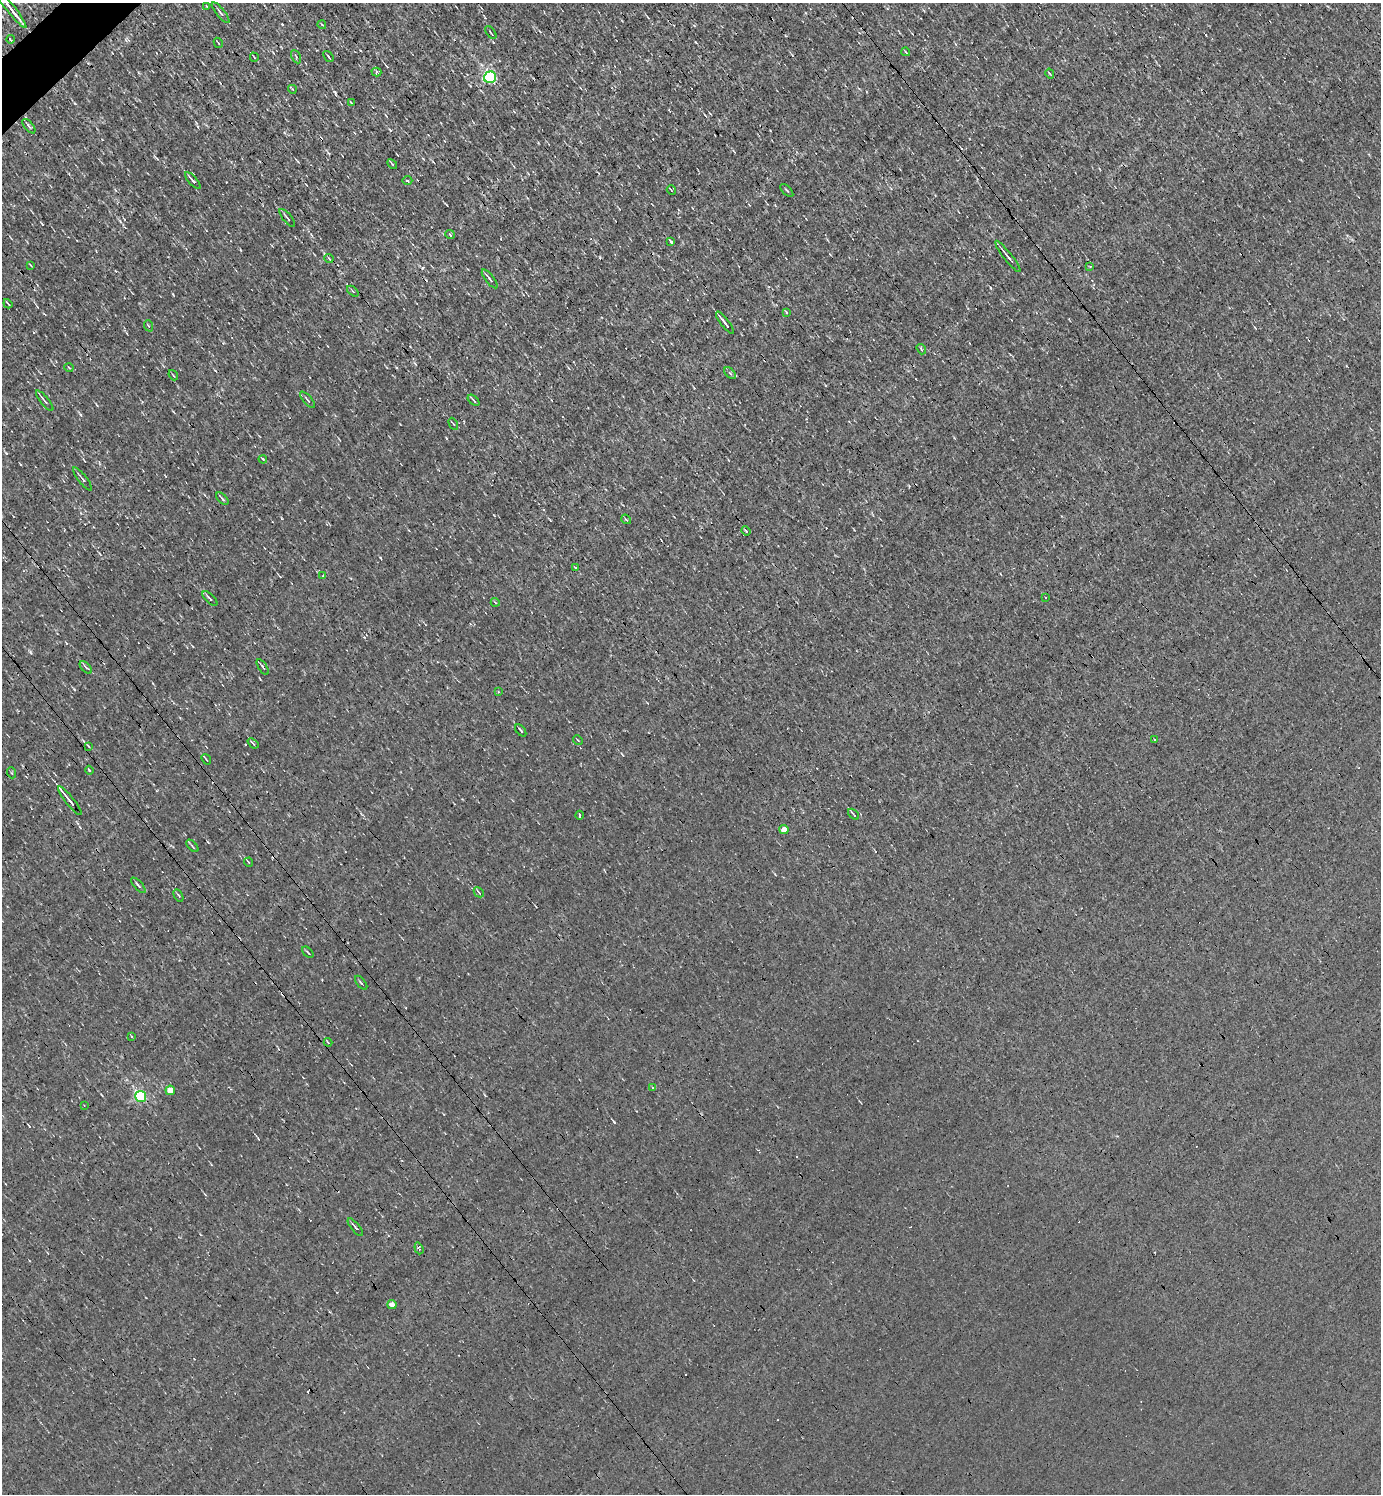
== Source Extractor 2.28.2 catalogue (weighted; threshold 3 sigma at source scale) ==
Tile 11 of 4 x 4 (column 3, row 3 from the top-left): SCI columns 2912-4290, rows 1493-2984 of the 5966 x 5967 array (HDU 1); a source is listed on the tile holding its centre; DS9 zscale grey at full resolution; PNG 1383 x 1496 px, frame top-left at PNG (2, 3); each listed source drawn as its Kron ellipse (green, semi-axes under 4 px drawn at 4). Shown black and unused: <1% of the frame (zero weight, under 3 of 4 exposures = <1% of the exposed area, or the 3 px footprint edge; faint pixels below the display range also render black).
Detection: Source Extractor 2.28.2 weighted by HDU 2 'WHT'; one run over the whole footprint, this tile lists its part. Background -4.87e-04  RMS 0.039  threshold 0.175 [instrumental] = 3 sigma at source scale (4.5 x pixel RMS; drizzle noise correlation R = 1.50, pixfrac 1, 0.05/0.05 arcsec/px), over >= 5 px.
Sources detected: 98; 14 cosmic-ray / hot-pixel residue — neither listed nor drawn; the other 84 listed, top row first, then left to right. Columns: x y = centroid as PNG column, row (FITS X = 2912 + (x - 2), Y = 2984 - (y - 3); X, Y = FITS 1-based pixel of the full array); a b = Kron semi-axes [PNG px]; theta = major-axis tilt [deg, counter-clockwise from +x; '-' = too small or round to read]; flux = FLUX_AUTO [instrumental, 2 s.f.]
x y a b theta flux
206 6 3 2 - 3.3
10 8 25 3 -51 44
221 13 13 4 -50 10
322 25 4 2 - 2.8
491 32 7 2 -54 3.8
10 39 4 2 - 4.1
218 43 5 2 - 4
906 52 4 3 - 3
254 57 4 2 - 3
296 57 7 3 -63 4.5
328 57 6 2 -51 5.4
376 72 5 4 - 9.4
1050 74 5 3 - 3.9
490 77 6 6 - 610
292 89 4 3 - 3
351 102 3 2 - 2.8
29 126 9 4 -50 7.9
392 164 6 3 -46 4
193 181 10 3 -48 12
407 181 5 2 - 5.6
671 190 5 2 - 3.1
787 190 8 2 -45 4.4
287 218 11 2 -50 7
450 234 5 3 - 4.1
671 242 4 3 - 71
1008 256 19 3 -52 16
329 258 5 2 - 4.2
31 266 4 2 - 3.1
1090 267 4 2 - 2.5
490 279 11 3 -52 9.1
353 291 7 3 -39 5.4
8 304 5 2 - 3.8
787 313 4 3 - 4.9
725 323 13 2 -52 16
149 326 6 3 -69 4.3
921 349 5 3 - 4.5
69 368 4 3 - 3.5
730 373 7 4 -46 7.2
173 375 5 3 - 3.9
307 400 10 2 -49 4.7
474 400 7 3 -42 5
45 401 13 3 -51 9.8
453 424 6 3 -63 4.4
263 459 4 3 - 3.8
83 479 14 2 -51 7.6
222 499 8 3 -46 6.8
626 519 5 3 - 3.7
746 531 4 3 - 4.8
575 568 3 3 - 11
323 575 3 2 - 3.4
1045 598 3 2 - 5.1
210 599 9 3 -44 7.8
495 602 4 3 - 2.8
86 667 8 3 -45 5.9
263 667 9 3 -57 6
498 692 3 3 - 4
521 730 7 3 -51 5.6
578 740 5 2 - 3.3
1155 740 4 2 - 2.7
253 743 6 3 -39 5.2
88 746 4 2 - 3.7
206 759 5 2 - 4.7
89 770 4 3 - 3.7
12 773 5 3 - 3.8
70 801 18 3 -51 25
853 814 6 3 -42 4.6
580 815 4 3 - 25
784 829 4 4 - 26
192 846 7 2 -46 4.6
248 862 5 3 - 3.2
138 885 9 3 -48 6.8
479 892 6 3 -46 4.6
178 895 7 3 -60 4.5
308 952 7 2 -45 4.1
361 983 8 2 -50 4.7
132 1036 3 3 - 5.2
328 1042 4 2 - 3.1
652 1087 3 3 - 3.7
170 1090 5 4 - 58
141 1096 5 5 - 460
84 1105 3 2 - 2.1
355 1227 11 3 -51 8.2
419 1248 6 3 -70 7.8
392 1305 4 4 - 30
Overlapping masked pixels (flux is a lower limit): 1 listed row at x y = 1008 256
Isophote crosses this tile's border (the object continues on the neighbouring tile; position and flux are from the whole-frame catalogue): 1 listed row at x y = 10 8
Unlisted compact peaks at least as high as the median listed source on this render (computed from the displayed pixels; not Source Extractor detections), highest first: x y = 614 1122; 335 92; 30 652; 380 558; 75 103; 80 415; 173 295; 282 24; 120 221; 390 130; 328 153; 208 842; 990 288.